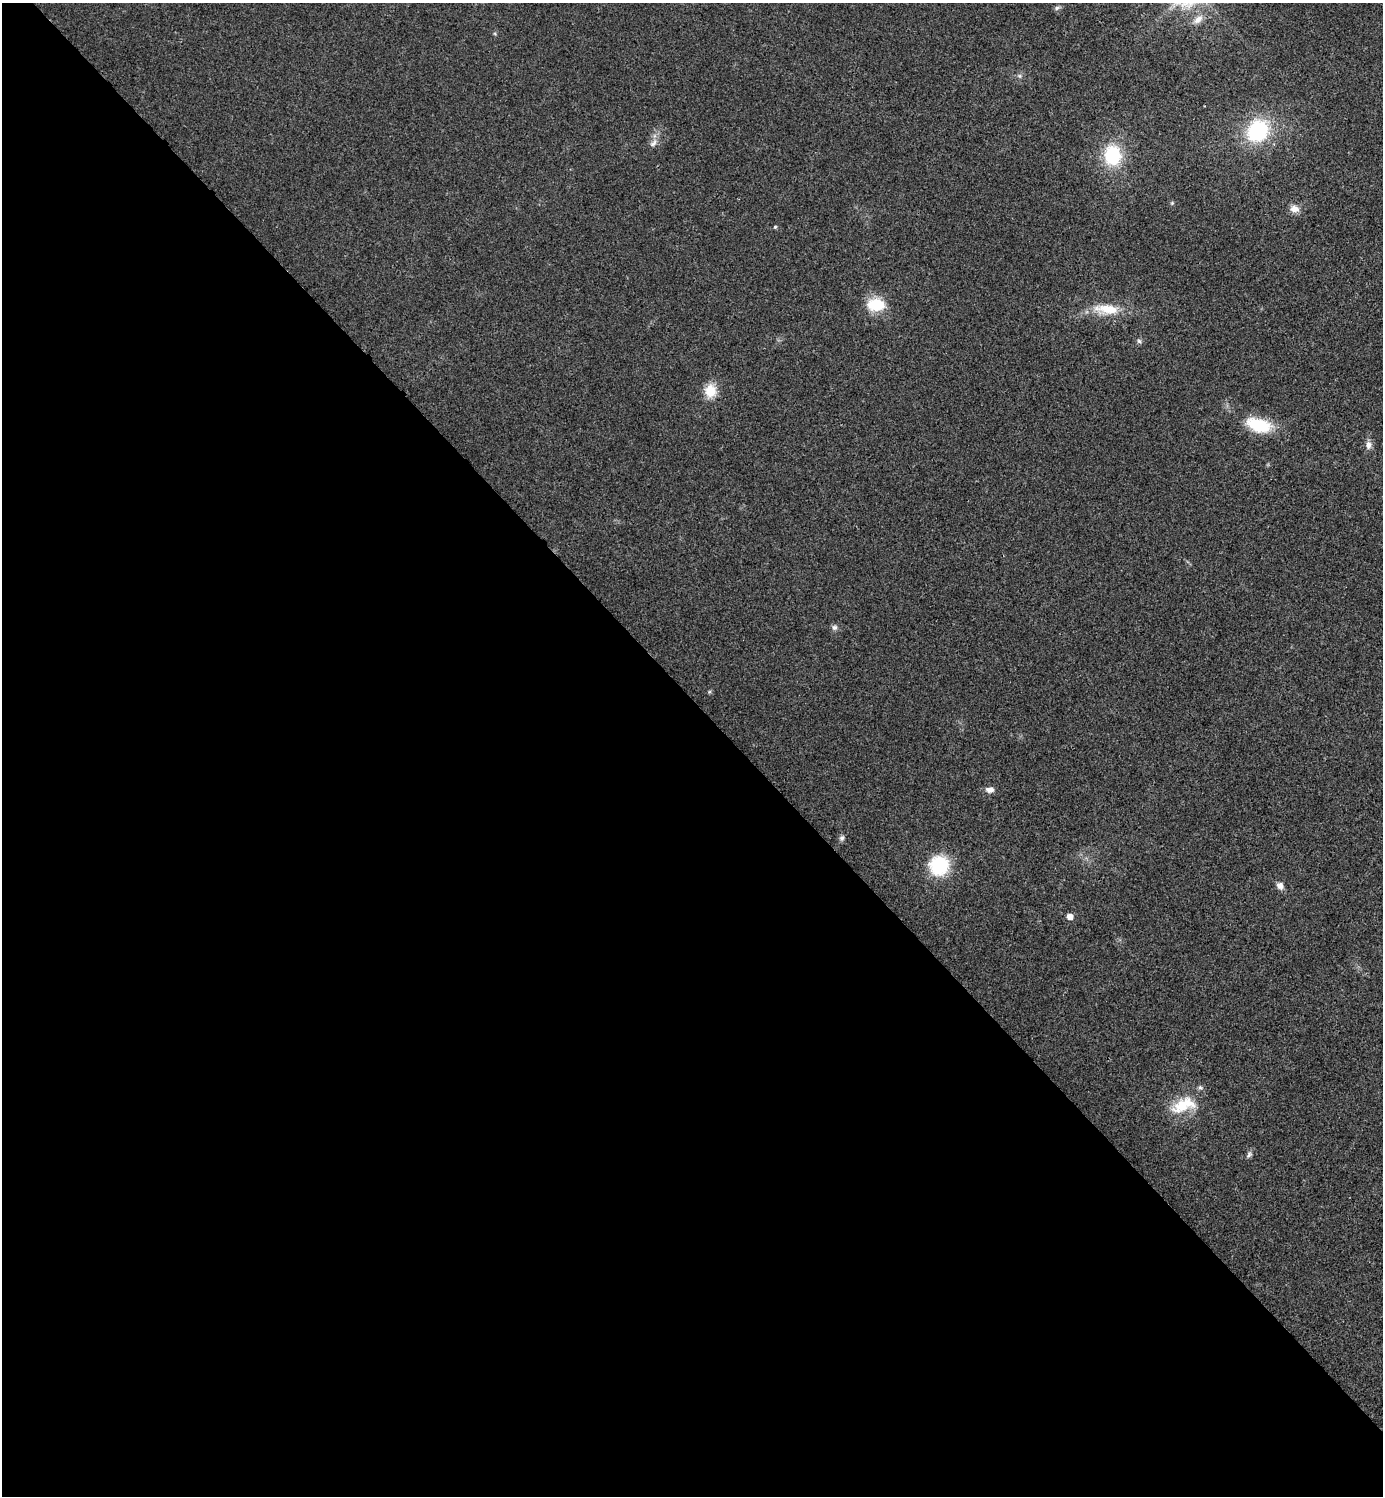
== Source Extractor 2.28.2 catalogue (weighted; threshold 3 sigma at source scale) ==
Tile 9 of 4 x 4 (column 1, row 3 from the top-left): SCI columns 160-1540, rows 1501-2994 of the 5984 x 5984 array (HDU 1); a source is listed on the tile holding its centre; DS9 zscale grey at full resolution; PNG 1385 x 1498 px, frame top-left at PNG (2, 3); no overlay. Shown black and unused: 53% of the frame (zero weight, under 3 of 4 exposures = <1% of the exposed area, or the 3 px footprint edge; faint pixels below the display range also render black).
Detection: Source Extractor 2.28.2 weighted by HDU 2 'WHT'; one run over the whole footprint, this tile lists its part. Background 0.0199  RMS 0.0054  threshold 0.0245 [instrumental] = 3 sigma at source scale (4.5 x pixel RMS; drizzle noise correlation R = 1.50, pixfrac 1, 0.05/0.05 arcsec/px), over >= 5 px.
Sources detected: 24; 1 inside a brighter listed object's ellipse — not listed separately; the other 23 listed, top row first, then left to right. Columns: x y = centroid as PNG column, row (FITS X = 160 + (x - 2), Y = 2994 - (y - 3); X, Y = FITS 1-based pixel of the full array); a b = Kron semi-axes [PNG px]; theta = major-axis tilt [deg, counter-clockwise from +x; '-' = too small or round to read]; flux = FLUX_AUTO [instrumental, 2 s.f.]
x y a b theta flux
1057 8 7 5 23 1.2
1198 19 15 8 42 4.1
1020 76 6 4 -71 0.87
1257 131 21 18 50 46
653 143 13 6 51 2.6
1112 155 20 16 -88 30
1172 203 5 5 - 0.67
1294 209 11 9 -4 4.1
775 227 4 4 - 0.76
876 305 21 14 -1 17
1107 309 34 12 -7 14
1139 341 6 6 - 1.1
710 391 15 13 87 10
1259 425 34 17 -16 19
1369 445 10 7 87 2.8
834 627 8 7 - 1.6
990 790 10 6 -3 3
842 838 8 6 83 1.5
939 865 20 19 - 30
1280 885 9 7 -56 3
1070 916 5 5 - 4.3
1183 1105 35 18 22 18
1249 1154 9 6 48 1.5